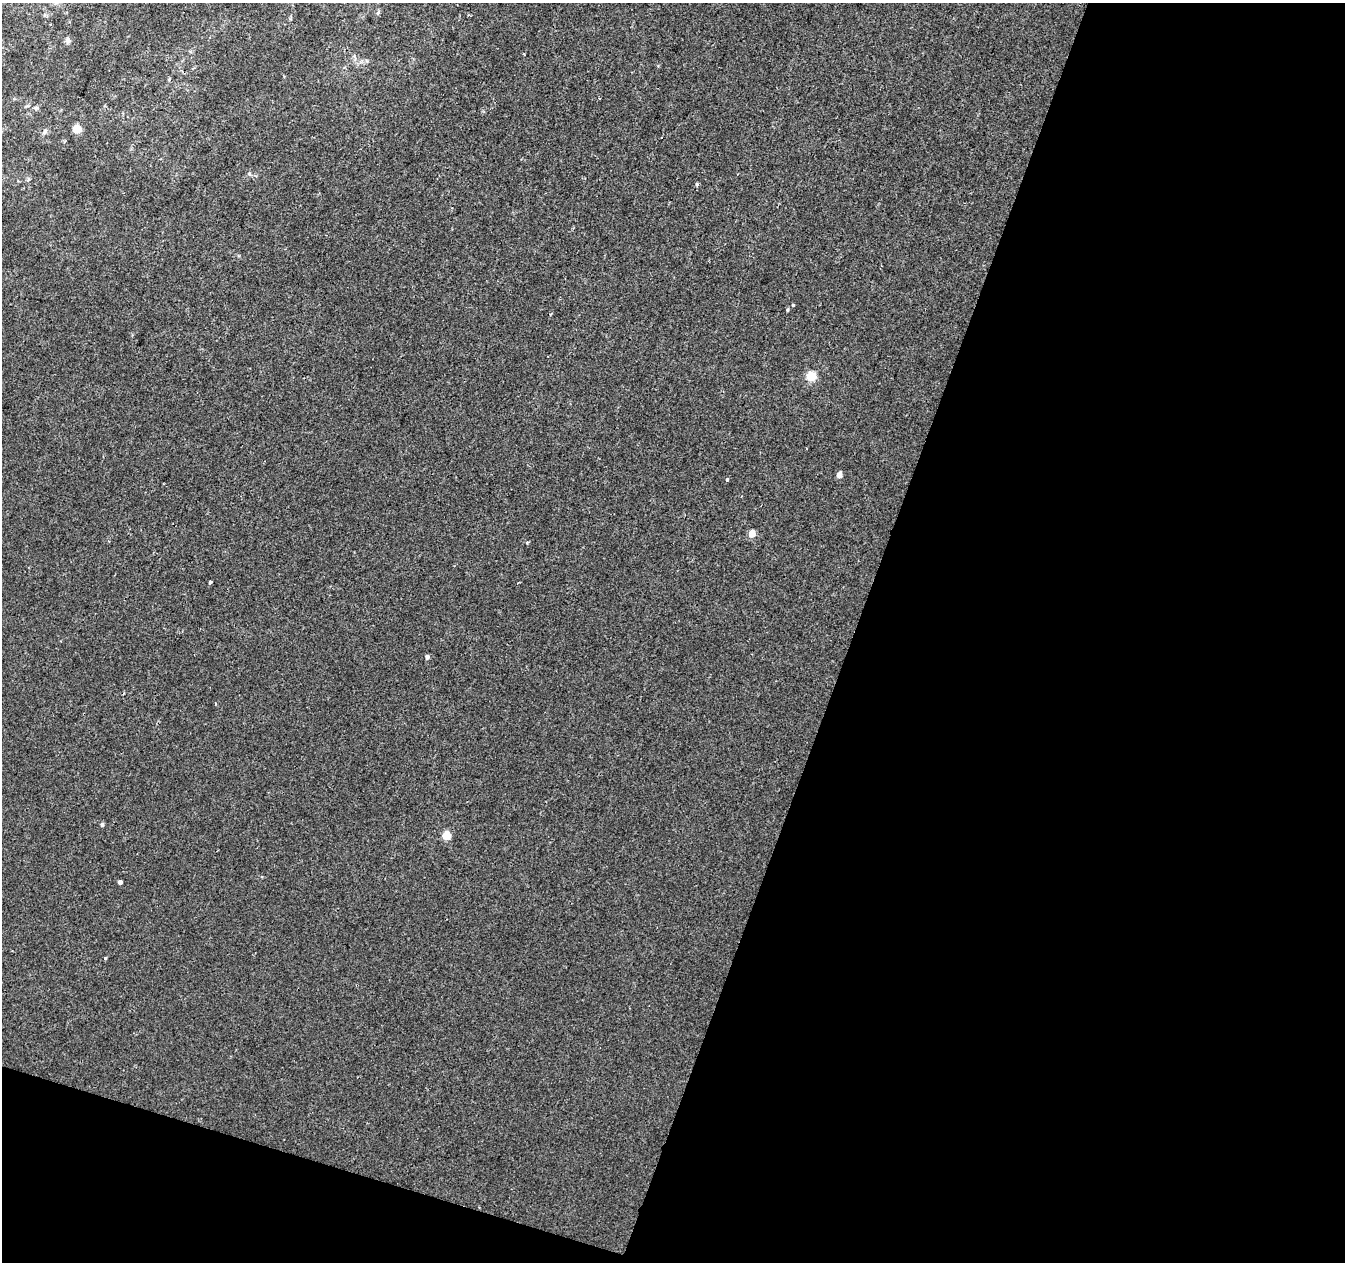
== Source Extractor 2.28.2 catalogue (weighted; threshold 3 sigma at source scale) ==
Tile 4 of 2 x 2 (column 2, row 2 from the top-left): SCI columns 1345-2687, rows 110-1369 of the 2687 x 2758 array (HDU 1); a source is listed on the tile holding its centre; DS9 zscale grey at full resolution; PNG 1347 x 1264 px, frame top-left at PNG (2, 3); no overlay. Shown black and unused: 40% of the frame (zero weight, under 2 of 3 exposures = <1% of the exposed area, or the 3 px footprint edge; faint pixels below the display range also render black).
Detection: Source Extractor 2.28.2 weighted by HDU 2 'WHT'; one run over the whole footprint, this tile lists its part. Background -2.15e-05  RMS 0.0041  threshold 0.0186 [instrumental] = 3 sigma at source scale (4.5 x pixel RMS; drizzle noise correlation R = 1.50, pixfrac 1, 0.0396/0.0396 arcsec/px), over >= 5 px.
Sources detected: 19; all 19 listed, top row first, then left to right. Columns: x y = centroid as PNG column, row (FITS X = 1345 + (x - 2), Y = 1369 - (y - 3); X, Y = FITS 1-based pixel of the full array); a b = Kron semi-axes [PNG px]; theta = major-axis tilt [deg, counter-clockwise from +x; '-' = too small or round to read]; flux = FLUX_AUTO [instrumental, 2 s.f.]
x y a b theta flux
68 40 6 5 - 1.6
600 99 3 3 - 1.4
36 108 6 5 - 0.69
76 129 5 5 - 11
45 131 8 5 61 1.1
696 184 5 3 - 0.52
793 305 4 3 - 0.34
787 310 4 4 - 0.48
811 376 5 5 - 19
839 475 4 4 - 3.3
727 479 3 3 - 1.4
752 533 5 4 - 5.9
527 542 4 3 - 0.57
210 582 4 3 - 0.86
427 657 5 4 - 1.1
102 824 5 4 - 0.91
446 835 5 5 - 14
120 882 4 4 - 2.2
105 958 4 4 - 0.37